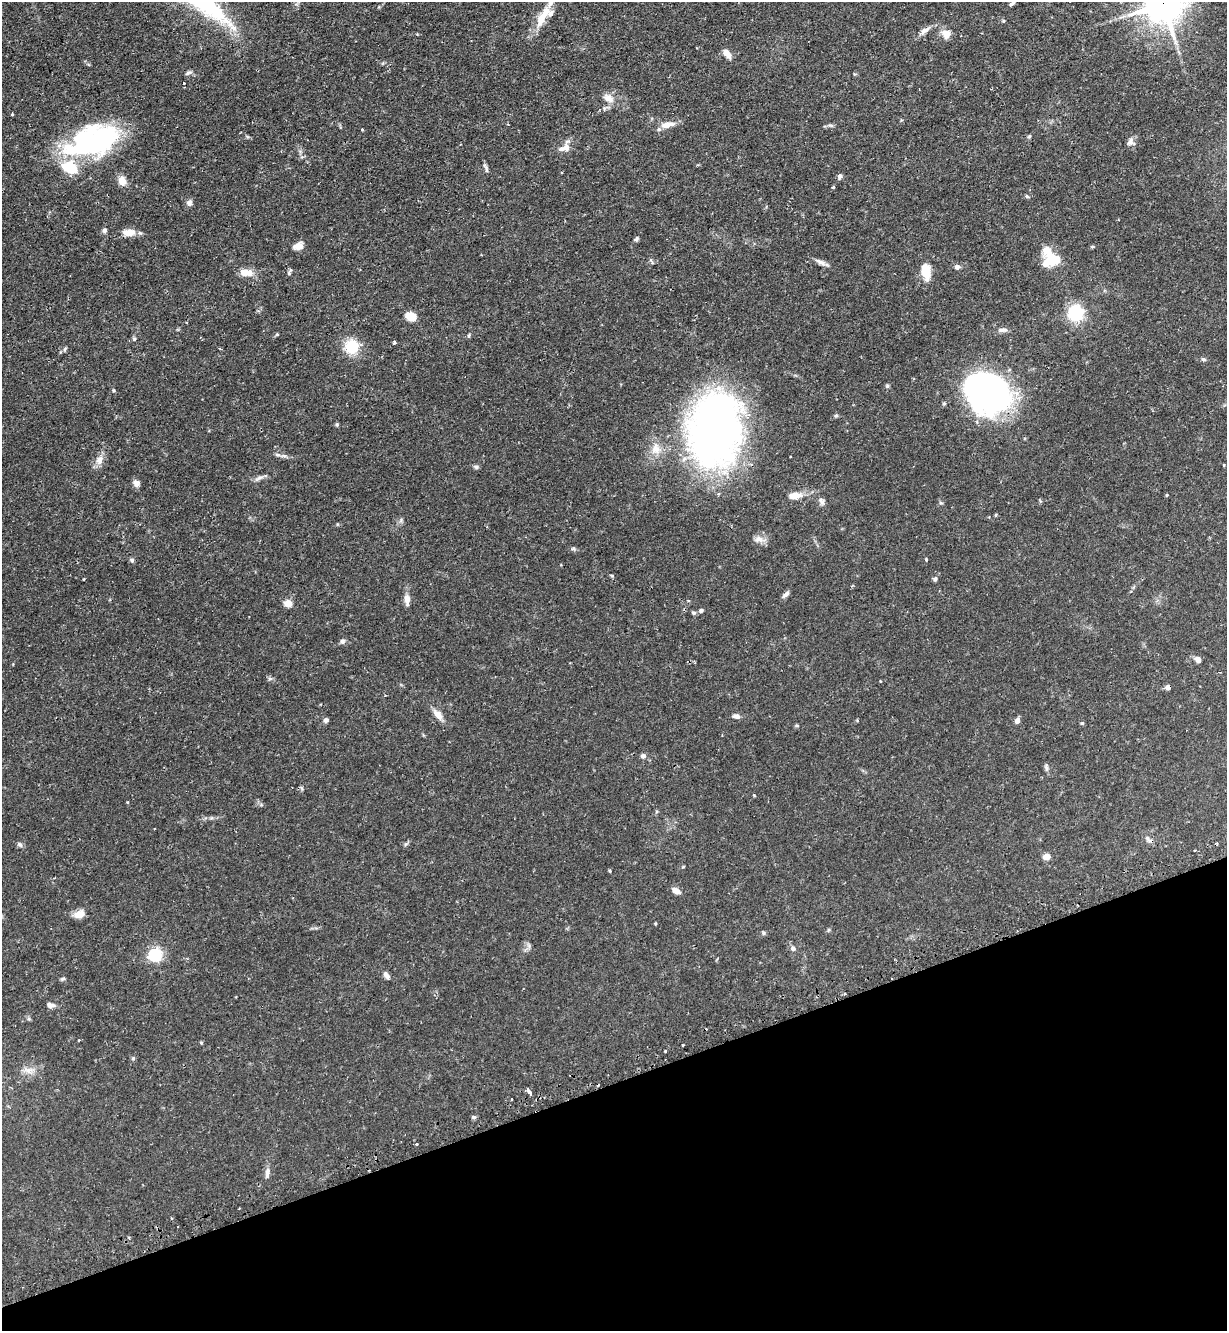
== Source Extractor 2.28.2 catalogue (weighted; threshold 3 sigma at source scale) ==
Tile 14 of 4 x 4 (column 2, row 4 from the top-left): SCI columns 1395-2619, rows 37-1365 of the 5366 x 5390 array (HDU 1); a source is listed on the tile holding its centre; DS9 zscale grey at full resolution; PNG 1229 x 1333 px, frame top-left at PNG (2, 2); no overlay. Shown black and unused: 19% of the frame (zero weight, under 2 of 3 exposures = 4% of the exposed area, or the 3 px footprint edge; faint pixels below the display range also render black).
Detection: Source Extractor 2.28.2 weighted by HDU 2 'WHT'; one run over the whole footprint, this tile lists its part. Background 0.0647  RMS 0.0051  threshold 0.023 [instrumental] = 3 sigma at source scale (4.5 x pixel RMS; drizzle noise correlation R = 1.50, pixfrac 1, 0.05/0.05 arcsec/px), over >= 5 px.
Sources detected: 126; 2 inside a brighter object's white glare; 4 cosmic-ray / hot-pixel residue — not listed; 6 inside a brighter listed object's ellipse — not listed separately; the other 114 listed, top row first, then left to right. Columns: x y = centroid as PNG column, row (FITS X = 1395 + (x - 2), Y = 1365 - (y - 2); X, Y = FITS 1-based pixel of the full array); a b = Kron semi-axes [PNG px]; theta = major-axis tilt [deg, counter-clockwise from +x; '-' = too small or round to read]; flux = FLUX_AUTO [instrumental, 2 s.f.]
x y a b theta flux
1163 3 12 11 - 1200
1012 4 9 4 32 1
541 19 22 11 65 8.4
924 31 12 7 46 2.6
946 34 13 11 -60 4.1
727 53 11 6 -50 3.8
188 73 11 4 18 1.1
184 83 2 2 - 0.29
609 98 15 9 -30 4.2
12 114 3 2 - 0.69
667 125 19 8 9 5
831 125 9 3 -21 0.71
362 129 3 3 - 0.48
1029 136 6 4 46 0.66
95 142 54 34 15 81
1130 142 10 10 - 2.2
565 148 16 8 14 4.3
486 167 15 4 -63 1.2
561 172 3 2 - 0.43
840 176 6 5 - 1.3
122 180 9 7 -73 5.2
833 187 3 3 - 0.96
1027 196 6 4 -43 0.65
189 203 8 7 - 1.7
104 230 5 5 - 1.8
129 232 13 7 1 6.5
636 239 7 5 49 0.9
298 246 12 8 17 3.5
1054 260 18 12 -9 13
651 261 10 2 -54 0.53
820 262 16 6 -25 2.4
957 267 6 5 - 1.7
290 271 10 3 64 0.81
926 271 16 8 -82 11
246 273 16 8 -1 5.6
1076 313 6 6 - 140
411 316 9 7 -7 7.9
1003 330 12 6 0 1.8
469 335 6 3 72 0.57
134 339 5 5 - 0.64
394 342 3 3 - 1.7
352 346 18 17 - 12
65 349 7 4 58 0.75
1203 359 6 5 - 0.86
887 386 6 5 - 0.68
114 390 4 4 - 0.57
991 391 40 33 -42 180
944 403 5 4 - 0.68
836 415 6 4 1 0.7
337 424 5 4 - 0.65
715 429 83 59 83 230
656 449 17 13 -78 6.5
277 455 9 4 -2 1.2
99 460 13 9 78 3.6
476 467 7 5 -2 0.95
259 478 13 5 25 1.8
136 483 9 7 -52 2.1
1167 495 4 3 - 0.47
794 496 14 7 5 5.7
822 502 8 6 75 1.4
941 503 6 3 -18 0.59
996 515 5 3 - 0.46
759 539 13 9 -8 3.3
573 549 7 4 -19 0.86
926 559 4 3 - 0.39
132 560 6 5 - 0.95
612 576 4 4 - 0.61
83 579 3 2 - 0.65
935 579 5 5 - 1.2
785 594 11 5 39 1.6
407 599 15 7 -87 3.3
288 603 5 5 - 13
701 610 5 5 - 1.1
694 613 5 5 - 1
342 641 7 6 - 1.3
1198 659 9 7 -44 2.1
880 681 3 3 - 0.49
1168 687 5 4 - 3
385 695 4 2 - 0.38
438 714 15 8 -47 3.7
736 716 10 6 -4 1.8
326 720 6 5 - 1.4
1017 721 6 5 - 2.1
1082 723 5 4 - 0.7
797 725 6 4 -2 0.54
643 756 7 6 - 1.5
1046 767 12 4 -83 1.1
754 795 3 3 - 0.58
1148 839 12 6 -46 1.8
20 844 8 5 -48 1.1
1194 850 3 2 - 0.53
1047 856 5 4 - 8.5
610 871 4 3 - 0.53
676 891 9 6 -30 3
79 914 12 8 22 5
655 923 3 3 - 0.53
829 930 5 4 - 0.64
763 933 6 4 -61 0.67
793 948 7 6 - 1.4
155 955 6 6 - 93
386 975 9 6 -60 1.8
62 979 6 4 19 0.78
844 994 4 3 - 0.52
50 1005 9 6 -8 2.2
79 1040 3 2 - 0.52
683 1045 3 2 - 0.6
666 1051 3 3 - 1
133 1058 6 5 - 0.69
28 1070 16 6 0 3.3
529 1092 6 3 -58 3.7
512 1099 3 3 - 0.96
473 1117 6 5 - 0.82
417 1144 4 2 - 0.39
267 1173 15 6 82 2.3
Overlapping masked pixels (flux is a lower limit): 3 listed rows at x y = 1163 3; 715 429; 1168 687
Isophote crosses this tile's border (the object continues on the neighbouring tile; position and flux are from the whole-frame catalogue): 1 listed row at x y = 1163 3